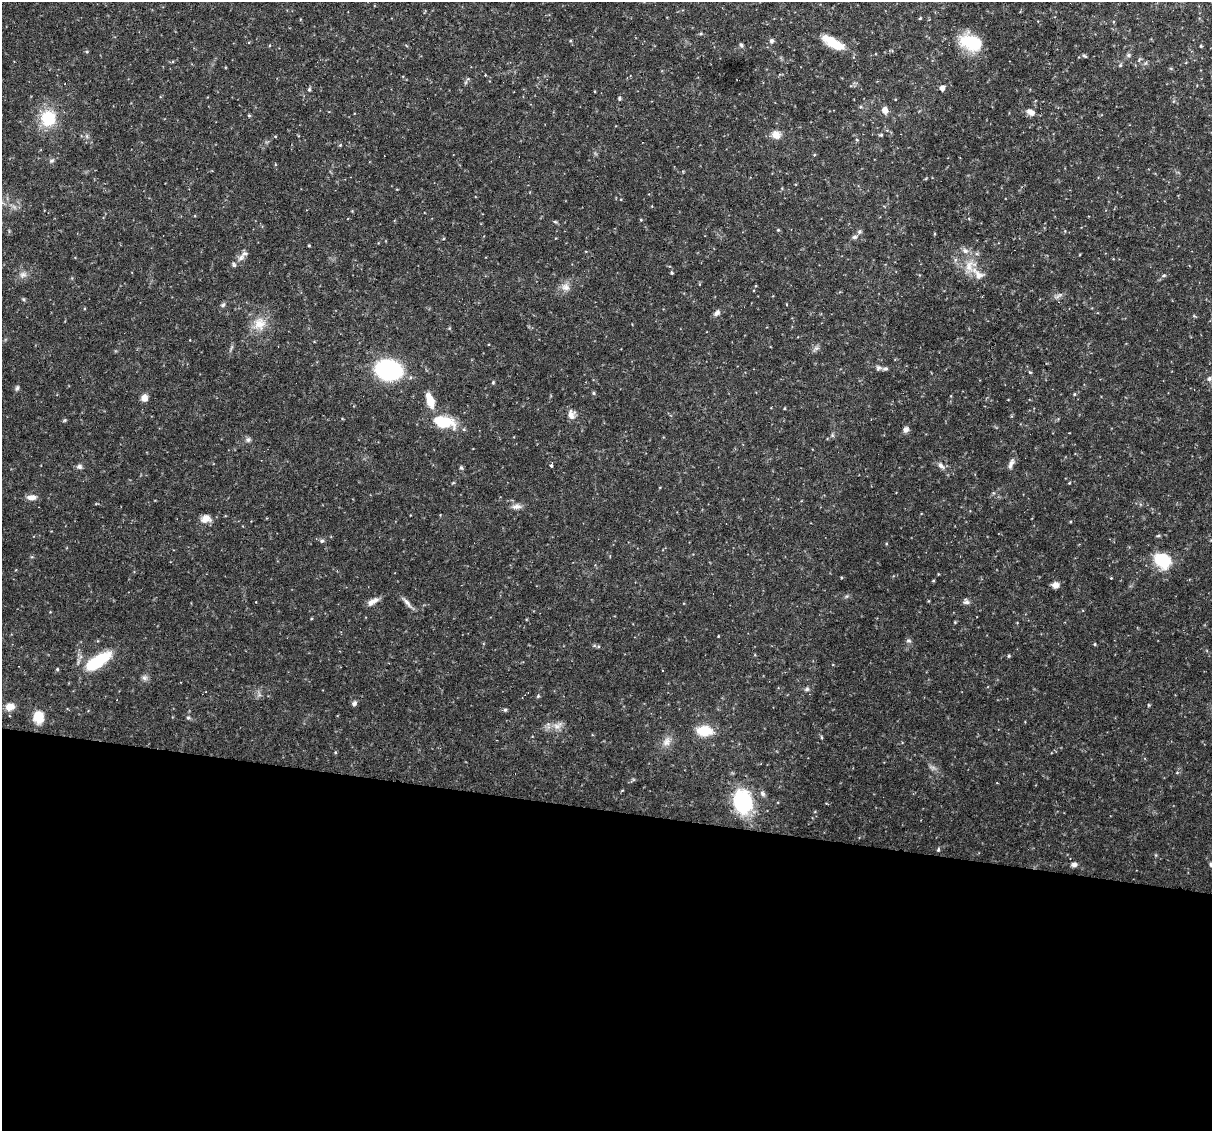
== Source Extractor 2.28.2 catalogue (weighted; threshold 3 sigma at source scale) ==
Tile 14 of 4 x 4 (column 2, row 4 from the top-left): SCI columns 1211-2420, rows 113-1241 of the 4839 x 4860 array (HDU 1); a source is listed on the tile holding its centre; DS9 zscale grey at full resolution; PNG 1214 x 1133 px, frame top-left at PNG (2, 2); no overlay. Shown black and unused: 28% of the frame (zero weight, under 3 of 6 exposures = <1% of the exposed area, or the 3 px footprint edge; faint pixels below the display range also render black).
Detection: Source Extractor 2.28.2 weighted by HDU 2 'WHT'; one run over the whole footprint, this tile lists its part. Background 0.0523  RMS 0.0048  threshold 0.0198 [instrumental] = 3 sigma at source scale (4.09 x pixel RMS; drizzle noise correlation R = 1.36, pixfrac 0.8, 0.05/0.05 arcsec/px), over >= 5 px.
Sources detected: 99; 2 cosmic-ray / hot-pixel residue — not listed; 2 inside a brighter listed object's ellipse — not listed separately; the other 95 listed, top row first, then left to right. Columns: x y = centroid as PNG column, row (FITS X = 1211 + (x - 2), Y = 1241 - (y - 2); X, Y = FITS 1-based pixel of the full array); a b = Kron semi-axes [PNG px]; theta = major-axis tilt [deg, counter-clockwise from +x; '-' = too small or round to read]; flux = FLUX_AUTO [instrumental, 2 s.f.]
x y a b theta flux
920 18 4 3 - 0.39
701 33 4 4 - 0.53
771 41 6 6 - 1
969 42 23 17 -22 16
833 43 26 9 -30 11
741 45 6 4 -70 0.76
1201 46 4 3 - 0.44
1128 55 6 5 - 0.76
1085 56 6 4 -28 0.6
1120 65 6 3 71 0.49
942 88 5 5 - 2
309 89 5 4 - 0.68
619 98 6 4 88 0.65
885 110 6 5 - 3.8
1031 112 10 7 -31 3
249 115 4 4 - 0.47
48 118 18 16 81 15
776 135 11 10 - 3.5
881 135 5 4 - 0.56
814 155 4 3 - 0.4
51 161 7 5 18 0.87
641 220 4 4 - 0.4
555 222 6 3 -19 0.52
778 230 4 4 - 0.41
859 232 6 5 - 0.84
854 237 7 5 16 1
309 245 3 3 - 0.39
965 251 9 7 -39 1.8
241 257 11 7 55 2.3
672 273 4 4 - 0.58
978 274 25 11 -46 6.6
23 275 10 7 7 1.9
1164 275 5 3 - 0.5
565 287 12 9 -23 2.8
982 296 3 2 - 0.29
223 305 6 5 - 0.75
717 312 9 6 52 1.6
259 323 18 16 47 7
878 368 7 7 - 1.2
885 369 7 5 0 0.83
388 370 17 12 -11 75
1030 372 5 3 - 0.43
1209 379 7 5 74 0.95
493 382 4 4 - 0.43
17 388 7 5 73 0.83
593 393 6 4 -89 0.53
1074 394 5 3 - 0.39
144 398 7 7 - 2.9
430 400 17 8 -72 6.8
785 408 4 2 - 0.37
571 415 12 8 -77 2.8
65 420 6 3 70 0.46
444 422 28 14 -13 14
906 429 8 6 66 1.5
248 440 7 5 42 1
1011 464 15 5 69 1.8
551 465 4 3 - 1.6
79 466 7 6 - 1.3
941 466 10 6 -43 1.6
461 468 6 4 -51 0.67
32 497 12 7 0 2.5
516 507 14 7 2 2
206 519 11 9 6 3.7
1158 536 6 3 19 0.51
322 541 5 4 - 0.71
1163 560 13 10 -23 28
1055 585 7 7 - 2.4
373 602 16 6 31 2.7
966 602 9 7 -3 1.3
407 603 18 5 -50 2
955 622 4 4 - 0.41
909 641 6 4 -19 0.71
1095 644 4 3 - 0.4
1009 656 4 4 - 0.51
97 661 29 11 33 23
57 669 4 4 - 0.55
144 678 8 6 -2 1.3
807 689 7 5 16 0.89
538 696 4 4 - 0.5
354 703 6 6 - 1.1
10 707 10 8 12 4.2
505 710 5 5 - 0.62
38 717 14 11 89 7.8
188 718 6 4 0 0.59
557 726 14 8 31 3.1
704 731 14 9 -2 12
821 737 5 3 - 0.47
666 742 13 9 77 3
335 752 4 4 - 0.45
1177 773 5 3 - 0.42
763 794 8 6 -59 1.1
743 802 24 18 -77 34
938 850 5 4 - 0.61
1211 864 5 5 - 0.95
1074 865 7 6 - 1.3
Isophote crosses this tile's border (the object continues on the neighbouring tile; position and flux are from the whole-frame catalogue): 1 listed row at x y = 1211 864